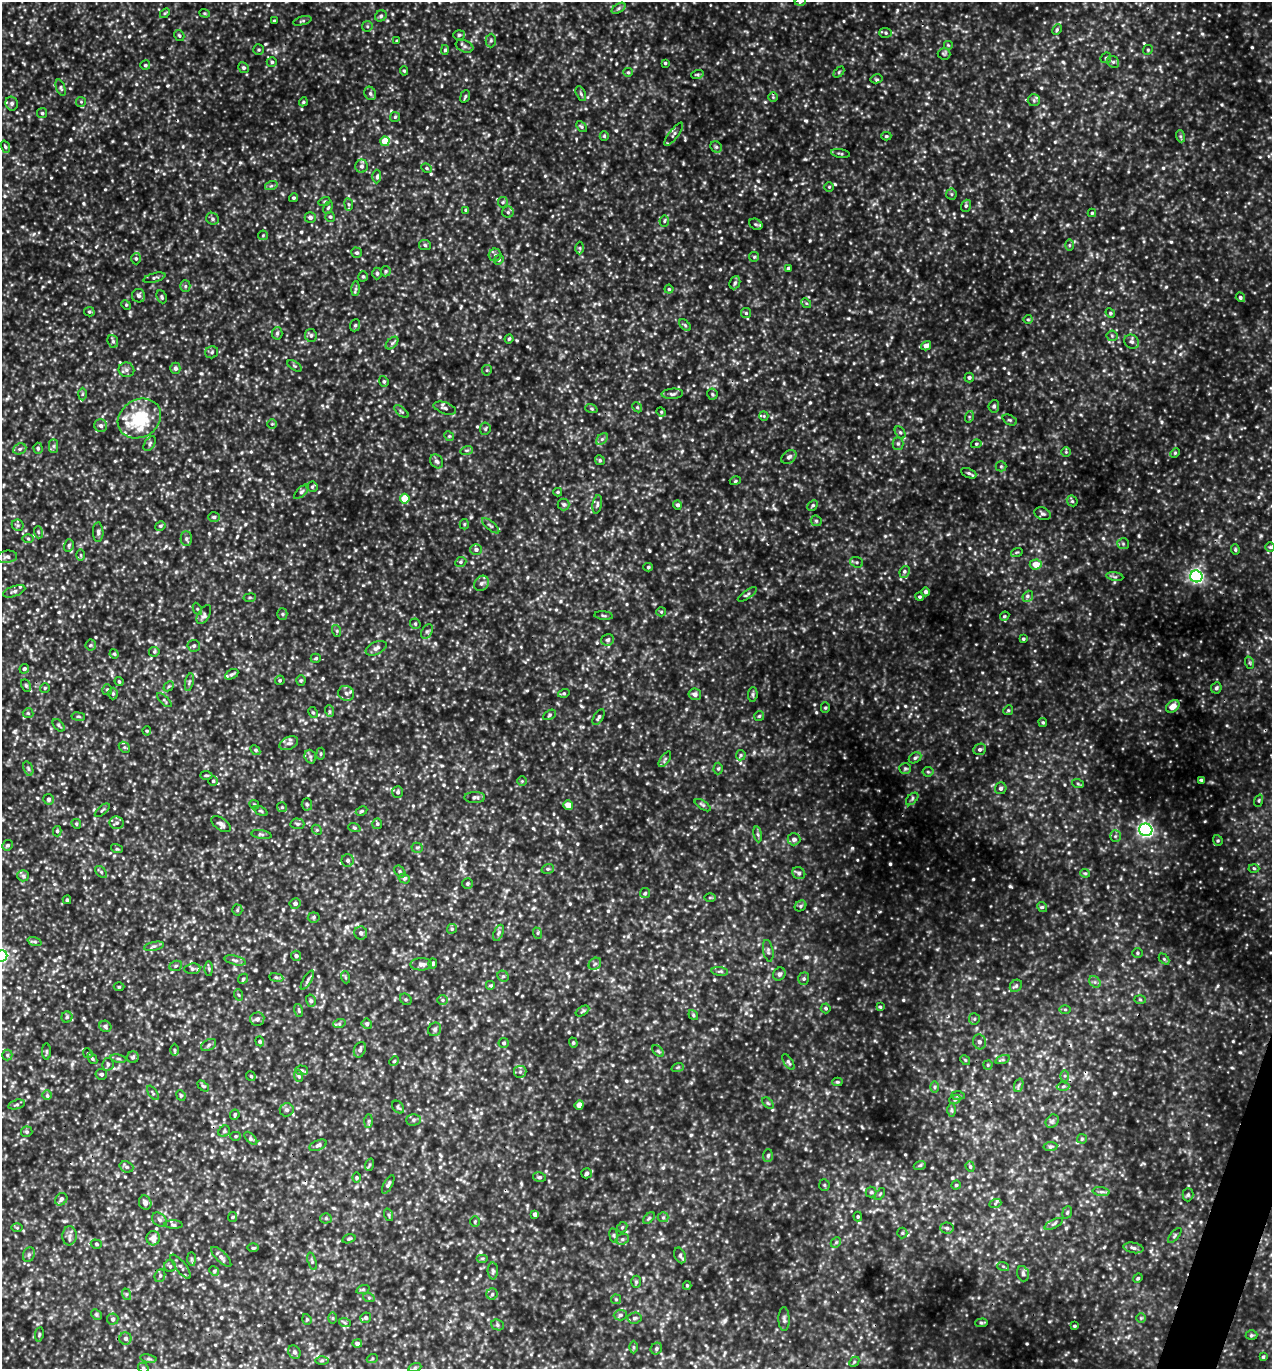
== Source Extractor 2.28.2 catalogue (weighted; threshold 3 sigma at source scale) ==
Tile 6 of 4 x 4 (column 2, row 2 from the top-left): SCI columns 1565-2834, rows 2762-4128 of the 5510 x 5499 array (HDU 1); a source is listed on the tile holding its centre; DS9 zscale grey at full resolution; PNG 1274 x 1371 px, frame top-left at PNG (2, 2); each listed source drawn as its Kron ellipse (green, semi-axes under 4 px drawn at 4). Shown black and unused: <1% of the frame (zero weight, under 3 of 5 exposures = <1% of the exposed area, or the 3 px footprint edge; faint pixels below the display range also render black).
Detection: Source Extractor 2.28.2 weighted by HDU 2 'WHT'; one run over the whole footprint, this tile lists its part. Background 0.362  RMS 0.072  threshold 0.325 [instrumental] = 3 sigma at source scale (4.5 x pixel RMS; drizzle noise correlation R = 1.50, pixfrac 1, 0.05/0.05 arcsec/px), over >= 5 px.
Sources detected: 793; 1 cosmic-ray / hot-pixel residue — neither listed nor drawn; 8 inside a brighter listed object's ellipse — not listed separately; of the other 784, all 500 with FLUX_AUTO >= 8.83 (the completeness limit of this list) listed and drawn (284 fainter detections not listed), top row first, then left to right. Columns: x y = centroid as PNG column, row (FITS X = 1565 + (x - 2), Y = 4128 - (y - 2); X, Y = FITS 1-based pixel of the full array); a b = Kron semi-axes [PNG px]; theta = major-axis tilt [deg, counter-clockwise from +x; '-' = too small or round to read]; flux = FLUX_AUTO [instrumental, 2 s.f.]
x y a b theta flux
800 2 5 3 - 9.1
619 8 7 4 32 15
165 13 6 3 44 9.3
205 13 5 4 - 9.1
381 16 6 5 - 15
274 21 3 3 - 11
302 21 9 3 16 11
367 26 5 5 - 11
1057 30 6 4 64 11
886 33 6 5 - 13
179 35 6 4 -58 11
459 35 6 5 - 11
397 41 4 4 - 13
491 41 7 5 88 14
948 45 5 5 - 9
465 46 9 5 -22 19
259 50 5 5 - 11
445 50 5 4 - 12
1148 50 5 4 - 11
944 54 6 5 - 13
1106 58 6 5 - 11
272 62 5 4 - 14
1113 62 6 5 - 17
665 63 3 3 - 9
145 65 5 4 - 11
244 68 5 5 - 14
404 71 4 4 - 11
628 72 5 4 - 9.3
839 72 6 4 46 9.3
697 75 6 4 18 11
876 79 6 4 13 12
61 88 8 4 -69 14
370 93 7 5 -61 18
581 94 8 4 -63 13
465 96 6 4 70 12
773 97 5 5 - 11
1034 100 6 6 - 16
81 102 5 5 - 9.8
303 102 5 3 - 9
12 103 7 6 - 18
42 113 5 5 - 12
395 117 5 5 - 11
581 127 6 4 -48 11
674 134 14 4 52 24
604 136 5 4 - 9.6
886 136 5 4 - 11
1180 136 6 4 -71 12
385 141 5 4 - 160
5 147 6 4 -71 12
716 147 6 5 - 14
840 153 9 3 -9 12
361 166 6 6 - 22
427 168 5 4 - 10
377 176 7 3 89 12
271 186 6 4 18 12
829 187 5 5 - 9.5
951 194 5 5 - 12
293 198 5 4 - 12
324 201 6 4 19 9.5
503 202 5 5 - 11
349 204 6 3 -81 9.8
966 206 6 5 - 14
328 208 6 4 62 11
466 210 4 3 - 11
508 212 5 5 - 14
1092 213 4 4 - 9
310 217 5 5 - 25
330 217 5 5 - 12
212 219 6 6 - 16
664 221 5 5 - 11
756 224 7 5 -29 16
263 235 5 5 - 9.3
425 245 6 5 - 12
1069 245 6 4 89 9.7
580 248 6 4 -89 11
357 253 5 5 - 15
495 255 6 6 - 19
754 257 5 5 - 10
136 259 6 4 -88 12
499 260 5 4 - 11
788 268 4 3 - 11
386 271 5 5 - 10
377 273 6 4 -90 13
363 276 5 4 - 11
154 278 11 4 14 16
735 283 7 5 68 14
185 286 5 5 - 12
356 289 7 4 88 15
669 289 4 4 - 9.6
139 296 7 6 - 21
162 297 7 5 -66 12
1240 297 5 4 - 12
806 303 5 4 - 9.5
126 305 5 4 - 9.2
89 312 5 4 - 11
746 313 5 5 - 11
1110 313 5 4 - 9.8
1028 319 4 4 - 8.9
355 325 6 5 - 13
685 325 7 4 -45 12
277 333 6 5 - 15
311 335 6 6 - 17
1112 336 5 5 - 12
509 339 4 4 - 10
113 341 6 5 - 14
1132 342 8 6 -39 22
392 343 7 4 45 18
926 346 5 4 - 41
212 352 6 6 - 15
295 366 8 4 -31 12
175 368 5 5 - 22
126 370 8 7 - 25
487 370 5 5 - 9.8
969 378 5 4 - 15
384 381 5 4 - 12
82 394 6 4 88 11
672 394 11 5 4 21
712 394 5 5 - 12
994 406 6 5 - 16
637 407 5 4 - 9.2
445 408 11 5 -19 23
591 409 6 4 -20 10
401 411 8 4 -39 12
661 412 5 4 - 10
764 416 5 4 - 9.2
969 417 6 4 73 10
139 418 22 18 32 360
1010 420 7 5 -25 13
272 424 4 4 - 9.7
101 426 6 6 - 21
485 429 6 5 - 12
900 432 7 5 -61 14
449 436 5 4 - 10
602 439 7 4 44 15
150 444 8 5 56 16
898 444 6 5 - 14
976 444 5 4 - 11
54 446 7 4 90 16
38 448 5 4 - 12
20 449 7 5 22 16
467 450 6 4 18 11
1066 452 4 4 - 9.4
1175 453 5 4 - 9.2
789 457 8 6 37 24
600 460 5 4 - 11
437 461 7 6 - 20
1001 466 5 5 - 11
969 473 8 4 -24 15
735 481 5 3 - 9.1
312 487 5 5 - 12
301 492 9 4 45 14
558 492 4 3 - 9
405 499 5 5 - 160
1072 501 6 5 - 12
564 504 6 6 - 15
597 504 9 4 80 17
677 505 5 4 - 18
813 505 6 4 45 12
1043 514 8 6 -21 19
214 517 6 5 - 13
816 521 6 5 - 12
464 524 5 4 - 9.4
18 525 6 5 - 14
160 526 5 4 - 13
491 526 11 3 -40 14
38 532 6 3 -72 9.2
98 532 10 5 -89 20
28 539 5 3 - 8.8
186 539 7 5 -89 17
1123 544 6 5 - 13
69 545 6 4 74 13
1270 547 5 5 - 10
476 549 6 5 - 21
1235 550 5 4 - 11
1017 552 6 3 18 9.5
81 555 6 4 -89 9.3
7 557 10 6 7 24
461 562 6 4 24 13
857 562 6 5 - 14
1036 564 6 5 - 100
648 567 5 4 - 11
905 572 6 4 63 16
1115 576 8 4 -9 15
1196 576 6 6 - 1500
481 583 8 6 50 23
14 591 11 5 19 20
926 592 4 4 - 22
747 594 11 4 34 15
1028 596 6 4 49 16
920 597 4 4 - 11
250 598 6 3 8 8.9
197 609 6 4 -64 11
661 612 5 4 - 9.2
282 614 5 5 - 11
204 615 10 5 57 26
604 616 9 3 -5 12
1005 616 5 4 - 9.9
415 624 6 5 - 10
337 631 6 4 -72 10
427 631 8 5 62 17
1023 639 4 3 - 11
608 640 6 5 - 18
91 645 5 5 - 11
194 646 6 6 - 17
376 648 11 6 25 31
154 652 5 5 - 11
114 654 5 4 - 9.7
316 658 5 4 - 11
1250 663 6 4 -72 9.8
24 669 5 4 - 15
232 674 7 4 29 15
280 680 5 4 - 9.6
301 681 5 4 - 9.7
119 682 5 3 - 9.6
189 682 9 3 78 14
26 686 7 4 -63 11
169 686 6 4 43 9.8
45 688 5 4 - 9.7
1216 688 5 5 - 16
107 690 5 5 - 13
346 693 8 7 - 29
564 693 6 4 16 11
113 694 6 5 - 12
695 694 6 5 - 28
753 694 7 5 86 14
164 700 9 3 -44 11
1173 706 7 5 38 80
825 708 5 4 - 9.8
1008 710 5 4 - 9.8
330 711 6 3 -70 10
28 713 5 5 - 10
313 713 6 4 -61 12
549 715 7 4 29 11
759 716 5 5 - 10
78 717 7 3 -8 9.3
599 717 9 4 59 17
1043 722 4 3 - 9.4
59 725 7 4 -47 12
147 731 4 4 - 9
289 743 10 6 24 27
124 747 6 4 -44 12
980 749 6 5 - 19
255 750 6 4 -45 12
321 754 6 3 82 9.1
741 755 5 5 - 11
310 757 7 5 -70 18
915 758 7 5 30 15
665 759 9 4 55 16
905 768 6 5 - 13
28 769 7 4 -72 15
718 769 6 4 88 11
928 772 5 5 - 11
206 775 6 3 -4 10
1202 780 3 3 - 14
213 781 4 4 - 11
522 781 5 5 - 10
1078 784 6 4 -19 10
1001 788 6 5 - 17
398 792 6 5 - 16
475 797 10 5 0 20
49 799 5 5 - 18
912 799 7 4 46 15
1259 801 6 4 71 11
307 804 6 5 - 14
254 805 5 4 - 9
568 805 5 4 - 84
703 805 9 3 -33 13
282 807 5 5 - 9.5
102 810 9 3 41 9.9
261 811 7 4 -25 11
362 811 6 4 26 10
117 823 7 6 - 20
76 824 5 4 - 9.6
221 824 11 6 -35 28
297 824 7 5 -3 16
377 824 5 5 - 12
354 828 6 4 -19 10
317 830 6 4 -43 9.5
1146 830 6 6 - 1900
57 831 5 4 - 12
261 834 10 3 -9 14
758 834 8 4 -81 14
1115 836 6 5 - 13
794 839 6 6 - 29
1218 840 5 4 - 10
7 845 5 5 - 15
417 848 5 5 - 12
117 849 6 3 -17 8.9
348 860 6 6 - 17
1254 868 5 3 - 9
548 869 6 5 - 12
400 871 6 4 -51 14
101 872 7 4 -46 14
799 873 7 6 - 20
1085 873 5 4 - 9.4
23 876 6 5 - 15
404 879 6 4 -18 13
467 884 5 5 - 13
645 893 5 5 - 9.8
710 897 6 4 0 9.2
67 900 4 4 - 12
295 903 5 5 - 22
800 906 6 5 - 12
1042 907 5 4 - 11
237 910 5 5 - 10
314 917 6 5 - 12
452 929 5 4 - 10
361 933 6 6 - 23
498 933 8 4 67 16
537 933 6 3 -71 9.2
35 942 7 3 -19 12
154 946 10 4 11 19
768 951 11 5 -80 19
1137 953 5 4 - 12
2 956 6 5 - 920
296 956 5 5 - 19
1164 959 6 4 -45 9.8
235 960 11 4 -14 19
433 963 5 3 - 8.9
421 964 11 6 2 30
595 964 7 5 42 17
176 966 6 5 - 13
192 969 8 5 6 19
209 969 7 4 -89 12
720 971 8 4 -7 14
779 974 7 6 - 22
503 976 6 5 - 13
345 977 6 4 -71 8.9
276 978 7 3 -9 12
243 979 6 4 46 11
804 979 6 5 - 14
307 980 11 4 59 17
1095 982 6 5 - 18
491 986 5 5 - 12
1016 986 7 5 45 15
119 987 5 3 - 8.9
239 995 6 3 -69 9.4
406 999 6 5 - 12
443 1000 5 5 - 12
1140 1000 6 4 -2 9.8
311 1001 6 5 - 15
880 1007 4 3 - 9.6
826 1008 5 5 - 13
1065 1009 6 4 -1 9.6
299 1010 6 4 -72 9.8
582 1011 7 4 32 12
693 1015 5 4 - 10
67 1017 5 5 - 13
257 1019 7 6 - 24
974 1019 6 5 - 13
339 1024 6 4 18 11
367 1024 5 5 - 15
105 1026 6 5 - 17
435 1029 7 6 - 17
260 1041 5 4 - 11
979 1042 7 6 - 25
504 1043 5 5 - 14
573 1043 5 4 - 9.7
209 1045 8 5 29 18
174 1050 6 4 -89 11
360 1050 8 5 69 21
46 1051 8 4 -90 11
658 1051 7 4 -45 12
88 1053 5 4 - 9.9
7 1055 5 5 - 11
133 1057 6 5 - 14
92 1059 6 4 -50 12
118 1059 8 4 -9 12
965 1060 5 4 - 8.8
1003 1060 7 4 18 14
394 1061 5 4 - 9.8
788 1062 9 4 -56 16
108 1064 6 5 - 16
988 1065 4 4 - 9.8
678 1067 6 4 19 10
302 1070 6 5 - 13
520 1072 6 6 - 16
101 1074 6 5 - 16
251 1076 5 4 - 10
299 1076 6 3 -70 10
1065 1076 6 4 90 11
837 1082 5 4 - 9.4
1019 1085 7 4 70 15
203 1086 6 4 -43 11
1063 1086 6 4 3 12
934 1087 6 4 -90 12
153 1093 8 3 -54 11
47 1095 5 4 - 13
181 1095 5 4 - 9.6
958 1096 7 4 -1 13
955 1099 6 4 20 12
768 1103 7 4 -44 11
17 1104 9 4 14 15
579 1105 5 4 - 70
398 1107 7 5 -50 12
287 1110 7 6 - 21
951 1110 7 4 -89 10
235 1115 5 4 - 11
413 1120 7 5 1 17
369 1121 7 4 89 12
1052 1121 7 5 45 16
224 1131 6 5 - 12
27 1132 6 5 - 13
236 1136 5 4 - 11
251 1138 8 3 -45 13
1082 1139 5 5 - 9.2
318 1145 9 5 24 21
1050 1147 7 4 6 11
768 1156 6 5 - 14
369 1165 6 4 71 10
920 1165 6 4 19 10
126 1167 7 5 -20 16
970 1167 5 4 - 11
587 1173 5 5 - 18
539 1177 6 5 - 13
357 1178 5 4 - 9.7
388 1184 10 4 61 17
824 1185 5 5 - 10
956 1185 4 4 - 9.3
871 1192 5 5 - 13
1101 1192 8 4 -8 17
880 1194 7 3 53 9
1188 1195 6 5 - 14
61 1199 7 5 46 22
145 1203 7 6 - 32
995 1204 6 4 21 12
1067 1212 6 4 68 10
535 1214 4 4 - 25
389 1215 6 4 -71 9.6
858 1216 5 4 - 9.6
232 1217 5 4 - 9
663 1217 5 5 - 11
326 1218 5 5 - 12
649 1218 7 4 45 13
159 1220 8 6 -40 20
475 1222 5 4 - 10
1054 1224 10 4 27 17
173 1225 9 4 -2 16
622 1227 6 4 44 10
17 1228 6 4 -1 8.9
947 1228 6 5 - 14
902 1233 5 5 - 9.5
614 1235 7 4 -82 11
1175 1235 9 4 51 13
69 1236 9 7 86 30
153 1238 7 6 - 52
349 1239 7 4 15 11
622 1239 7 5 20 15
836 1242 6 4 45 11
96 1244 6 4 -18 11
253 1248 6 4 0 9.3
1133 1248 10 5 -11 21
29 1255 7 5 68 17
680 1255 8 5 -64 20
221 1257 13 5 -45 27
191 1259 7 4 -90 13
482 1259 6 4 0 11
312 1261 9 4 -73 12
170 1266 6 6 - 14
1003 1266 6 4 -19 11
181 1267 15 5 -51 27
214 1271 5 4 - 11
493 1271 8 5 -89 15
1023 1274 8 5 -74 18
160 1276 6 5 - 14
1138 1278 5 4 - 9.3
636 1282 6 5 - 12
687 1285 4 4 - 8.8
363 1289 7 4 19 11
126 1294 6 4 -72 8.9
492 1294 6 5 - 16
369 1298 6 4 -18 10
616 1299 5 5 - 10
96 1314 6 4 -45 11
620 1315 6 5 - 16
333 1318 6 4 -90 9
366 1318 5 5 - 18
634 1318 7 5 4 17
1141 1318 5 5 - 9
113 1319 5 5 - 18
307 1319 5 4 - 10
784 1319 12 5 -89 22
345 1323 6 4 -19 11
981 1323 6 4 2 11
497 1325 6 5 - 14
1074 1326 4 3 - 11
39 1334 7 3 81 9.8
1251 1335 6 5 - 11
125 1339 6 6 - 25
357 1343 5 4 - 19
634 1347 6 4 -89 11
656 1349 6 5 - 16
294 1352 7 6 - 18
1263 1357 4 4 - 10
148 1359 8 4 -8 15
372 1359 6 3 19 9.2
322 1360 6 4 1 11
854 1362 6 4 45 10
415 1367 7 4 19 11
143 1368 5 4 - 12
Isophote crosses this tile's border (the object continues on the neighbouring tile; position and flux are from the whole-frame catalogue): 3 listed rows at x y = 800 2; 2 956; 143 1368
Unlisted compact peaks at least as high as the median listed source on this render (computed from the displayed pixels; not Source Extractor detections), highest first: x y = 1188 962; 1207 437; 806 121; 1202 34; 806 957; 897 10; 1161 422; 1240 1052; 1103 538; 1219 15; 885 536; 1259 80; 758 181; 898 599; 471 517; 1261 536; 1075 1360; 105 189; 1114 1093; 439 394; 240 162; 1063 62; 725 1320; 937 949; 638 765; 1184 655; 815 908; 908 270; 897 707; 626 1081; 586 685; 176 572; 606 100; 848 318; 1066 1228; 1216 280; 774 508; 34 234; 765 102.